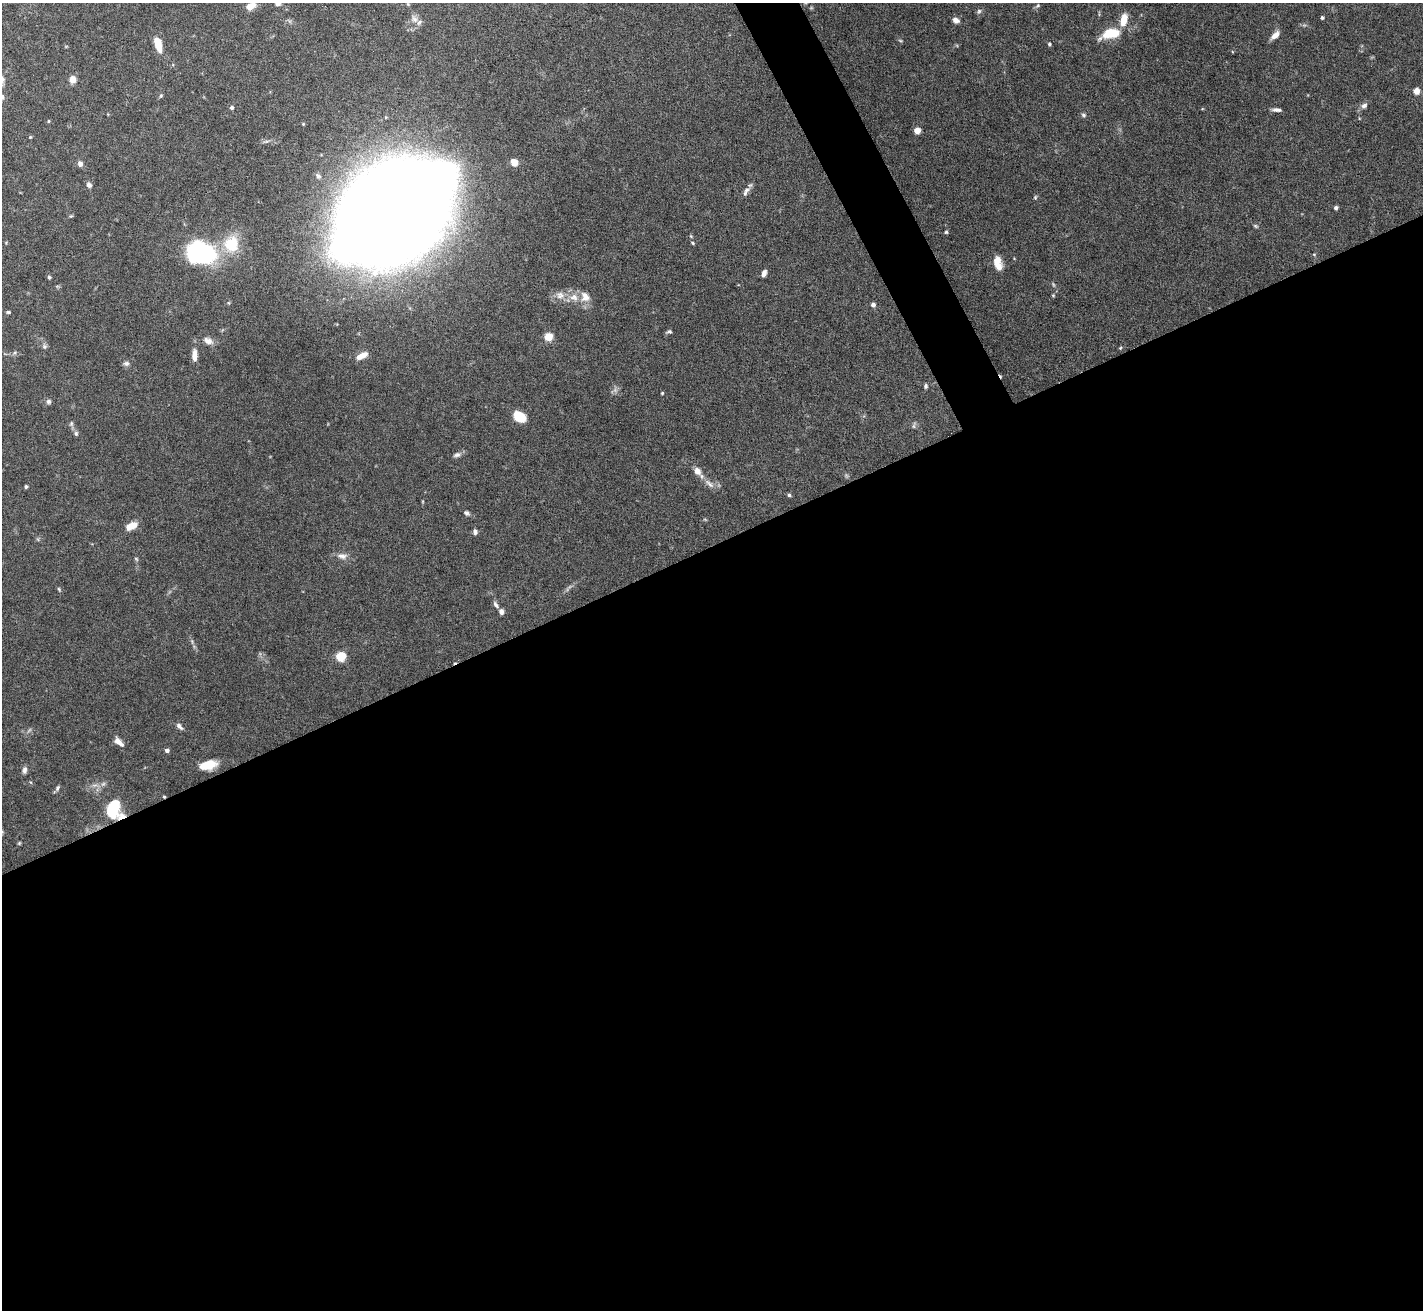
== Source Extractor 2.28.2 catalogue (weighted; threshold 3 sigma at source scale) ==
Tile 15 of 4 x 4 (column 3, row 4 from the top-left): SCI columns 2843-4263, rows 152-1459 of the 5684 x 5672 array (HDU 1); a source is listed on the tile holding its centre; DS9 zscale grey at full resolution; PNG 1425 x 1312 px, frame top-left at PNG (2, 3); no overlay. Shown black and unused: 60% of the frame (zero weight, under 5 of 10 exposures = <1% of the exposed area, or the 3 px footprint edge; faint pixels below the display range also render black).
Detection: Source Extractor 2.28.2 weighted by HDU 2 'WHT'; one run over the whole footprint, this tile lists its part. Background 0.0863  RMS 0.0026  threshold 0.0107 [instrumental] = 3 sigma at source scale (4.09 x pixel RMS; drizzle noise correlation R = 1.36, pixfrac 0.8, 0.05/0.05 arcsec/px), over >= 5 px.
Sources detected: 91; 1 too faint to see at this stretch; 1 inside a brighter object's white glare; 1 cosmic-ray / hot-pixel residue — not listed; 4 inside a brighter listed object's ellipse — not listed separately; the other 84 listed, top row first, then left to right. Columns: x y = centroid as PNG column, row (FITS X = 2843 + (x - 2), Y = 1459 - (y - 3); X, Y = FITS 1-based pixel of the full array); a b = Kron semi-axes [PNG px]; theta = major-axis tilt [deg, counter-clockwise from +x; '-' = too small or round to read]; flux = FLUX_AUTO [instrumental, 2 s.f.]
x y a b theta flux
278 3 6 5 - 0.97
408 4 6 4 -71 0.33
1038 5 7 4 45 0.39
250 6 9 6 29 2.7
979 11 7 5 62 0.51
1322 18 3 3 - 0.48
414 19 12 7 -61 1.3
956 20 7 5 -26 1.2
1124 20 13 7 76 3.8
1111 33 18 9 13 8.1
1275 35 13 6 41 1.6
900 40 6 3 -20 0.28
158 44 14 7 -74 4.3
1049 44 5 4 - 0.39
73 79 7 6 - 1.9
1417 91 6 5 - 1.9
2 97 9 6 -87 0.94
1364 105 8 6 24 0.85
232 107 5 5 - 0.47
1277 110 12 4 -4 0.86
1083 115 7 5 -4 0.5
48 121 5 3 - 0.23
303 124 4 4 - 0.25
917 131 5 5 - 3.1
30 137 4 4 - 0.26
514 162 8 7 - 2.2
80 164 6 6 - 1
318 176 7 5 -44 0.49
89 185 7 6 - 0.88
746 190 10 6 35 0.95
1035 197 6 5 - 0.31
1336 208 4 4 - 0.55
393 212 91 46 37 1900
71 216 5 4 - 0.27
1256 226 6 4 -70 0.33
946 232 4 4 - 0.33
692 243 5 3 - 0.31
231 244 16 14 70 9.3
201 253 26 19 -8 36
1314 254 6 4 -2 0.24
998 263 16 9 -76 3.1
764 273 7 5 71 1
49 277 5 4 - 0.37
560 295 12 11 - 2.1
1053 295 4 4 - 0.24
574 297 13 11 -18 2.6
873 305 5 5 - 0.82
8 312 5 3 - 0.37
669 331 7 5 4 0.45
548 337 5 5 - 10
208 341 14 8 -28 1.5
44 346 6 6 - 0.55
1120 348 5 4 - 0.24
194 356 14 6 89 2
362 356 15 6 26 2.2
126 363 8 6 3 0.68
926 386 6 5 - 0.45
662 393 3 3 - 0.23
48 401 6 6 - 0.62
519 417 11 8 -33 5.7
914 426 7 4 -90 0.44
76 433 7 6 - 0.55
457 455 10 6 16 0.86
697 471 10 8 -57 1.7
709 484 18 6 -43 1.6
26 486 4 3 - 0.39
789 495 4 4 - 0.43
466 513 7 5 -30 0.6
131 526 13 7 24 3.3
475 532 7 5 -70 0.7
342 556 15 8 -8 1.5
136 559 6 5 - 0.34
59 589 6 3 -54 0.3
496 605 10 5 -52 0.76
501 612 6 5 - 0.94
341 657 5 5 - 13
179 726 10 5 -48 0.8
119 742 13 6 -43 1.5
167 750 5 4 - 0.75
208 765 18 9 12 5.1
25 770 9 5 88 0.83
57 788 8 5 61 0.53
112 810 15 12 73 9.7
19 843 5 4 - 0.27
Isophote crosses this tile's border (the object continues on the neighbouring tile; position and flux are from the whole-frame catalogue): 3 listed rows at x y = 278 3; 250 6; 2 97